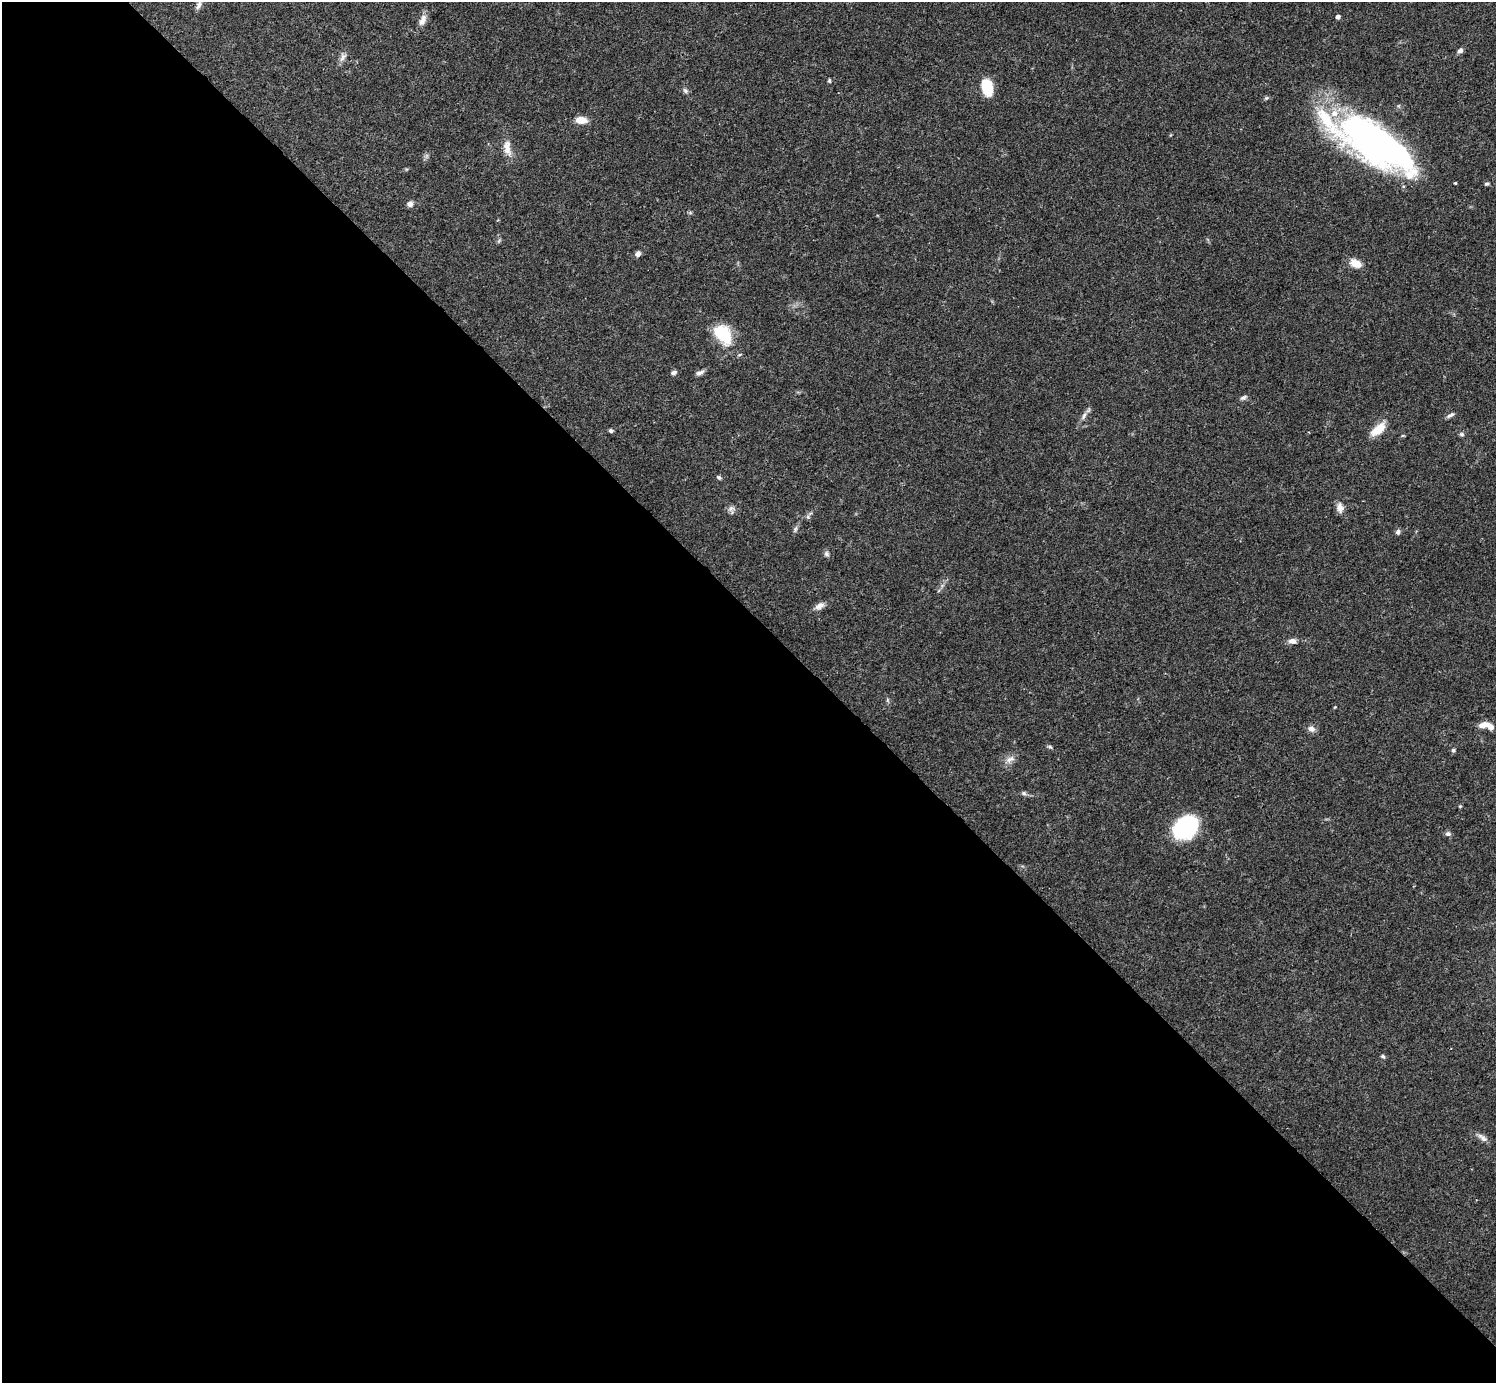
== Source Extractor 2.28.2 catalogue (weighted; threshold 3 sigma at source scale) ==
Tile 9 of 4 x 4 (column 1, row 3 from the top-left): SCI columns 1-1494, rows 1539-2919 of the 5982 x 5981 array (HDU 1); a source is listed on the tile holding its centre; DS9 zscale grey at full resolution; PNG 1498 x 1385 px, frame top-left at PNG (2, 2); no overlay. Shown black and unused: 55% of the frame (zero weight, under 3 of 4 exposures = <1% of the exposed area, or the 3 px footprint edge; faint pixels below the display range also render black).
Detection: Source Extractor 2.28.2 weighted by HDU 2 'WHT'; one run over the whole footprint, this tile lists its part. Background 0.0409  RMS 0.0027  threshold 0.0119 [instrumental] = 3 sigma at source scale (4.5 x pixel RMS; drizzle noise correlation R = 1.50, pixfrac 1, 0.05/0.05 arcsec/px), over >= 5 px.
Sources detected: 50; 2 inside a brighter object's white glare — not listed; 3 inside a brighter listed object's ellipse — not listed separately; the other 45 listed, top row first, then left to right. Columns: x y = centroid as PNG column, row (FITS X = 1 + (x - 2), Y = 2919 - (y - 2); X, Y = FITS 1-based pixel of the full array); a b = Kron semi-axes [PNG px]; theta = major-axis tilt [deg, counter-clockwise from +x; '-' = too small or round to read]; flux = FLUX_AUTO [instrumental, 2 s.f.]
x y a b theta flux
199 5 12 6 70 1.1
1338 17 4 4 - 1
422 20 16 8 65 1.8
1460 51 7 5 27 0.83
343 57 14 7 64 1.3
829 80 5 4 - 0.37
987 87 15 9 -77 9.3
685 91 8 6 -47 0.71
581 120 10 7 -4 3.6
1372 141 76 26 -44 76
507 148 25 10 -80 3
1487 184 6 4 2 0.43
410 204 8 7 - 1
690 213 6 4 0 0.37
638 254 7 5 44 1.1
1355 263 13 9 -24 3.2
723 334 27 17 -53 10
673 373 7 5 15 0.75
700 373 11 5 28 1
1243 398 9 5 28 0.69
1450 415 12 4 26 0.76
1084 416 13 5 63 1.2
1378 429 21 10 41 4.4
611 431 5 4 - 0.54
1462 434 7 5 -2 0.49
719 477 7 4 -44 0.47
1340 508 13 9 -79 1.7
731 509 9 8 - 1
808 517 6 5 - 0.48
795 529 9 5 69 0.67
1398 532 7 6 - 0.68
826 554 7 6 - 0.7
819 606 14 7 33 1.5
1292 641 9 6 0 1.4
1335 707 5 3 - 0.22
1483 725 11 6 16 2.3
1311 729 10 7 -18 1.3
1050 747 8 3 -19 0.4
1453 750 6 5 - 0.49
1010 759 15 8 29 1.7
1024 793 7 5 -3 0.59
1186 827 18 14 40 35
1448 834 8 6 -5 0.68
1383 1056 6 4 -48 0.46
1482 1138 16 6 -37 1.3